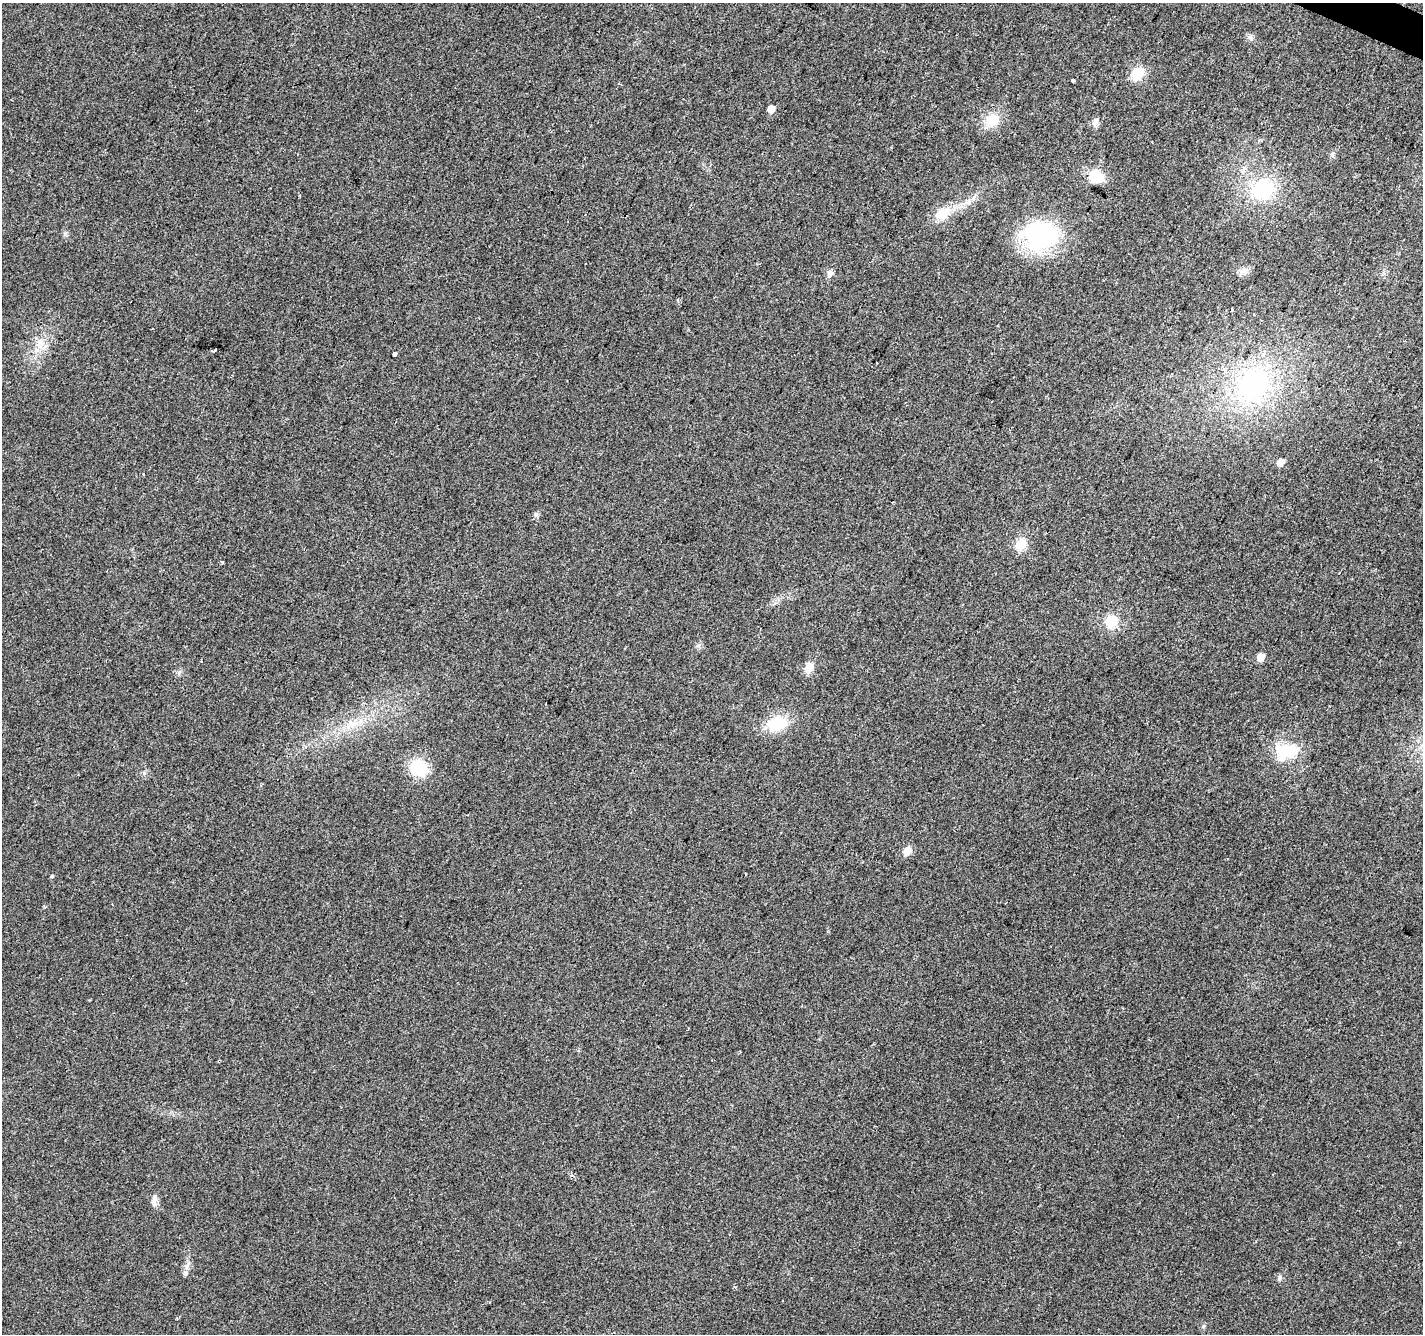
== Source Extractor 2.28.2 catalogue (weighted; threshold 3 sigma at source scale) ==
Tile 10 of 4 x 4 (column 2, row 3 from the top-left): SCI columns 1428-2848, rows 1603-2934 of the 5690 x 5802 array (HDU 1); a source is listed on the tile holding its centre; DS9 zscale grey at full resolution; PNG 1425 x 1336 px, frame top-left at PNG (2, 3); no overlay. Shown black and unused: <1% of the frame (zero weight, under 2 of 3 exposures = <1% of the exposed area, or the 3 px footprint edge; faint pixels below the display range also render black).
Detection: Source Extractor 2.28.2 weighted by HDU 2 'WHT'; one run over the whole footprint, this tile lists its part. Background 0.0552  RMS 0.0089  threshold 0.04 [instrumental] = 3 sigma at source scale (4.5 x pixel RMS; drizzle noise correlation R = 1.50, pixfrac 1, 0.0396/0.0396 arcsec/px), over >= 5 px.
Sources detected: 37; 1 cosmic-ray / hot-pixel residue — not listed; the other 36 listed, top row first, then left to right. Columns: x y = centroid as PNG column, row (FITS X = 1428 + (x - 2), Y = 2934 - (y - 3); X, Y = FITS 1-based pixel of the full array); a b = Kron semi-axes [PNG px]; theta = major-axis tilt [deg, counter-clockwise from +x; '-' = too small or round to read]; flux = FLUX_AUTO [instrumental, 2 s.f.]
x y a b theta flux
1250 37 9 6 -61 2.7
1137 73 15 11 49 19
1073 80 3 3 - 5
620 84 4 2 - 0.86
771 109 5 5 - 11
992 120 16 14 67 16
1095 122 10 7 71 4.4
1332 155 7 4 -89 1.6
1096 176 13 11 -35 24
1263 189 29 24 28 55
942 214 21 15 16 16
1040 236 39 34 3 100
1243 271 14 7 13 4.8
830 273 9 7 59 3.5
1232 309 3 3 - 3.9
40 343 15 12 78 11
212 351 4 3 - 14
394 354 3 3 - 16
1252 385 45 38 57 130
1281 462 5 5 - 10
143 474 3 3 - 0.94
536 514 7 6 - 2.1
1021 544 13 11 58 14
222 562 3 3 - 1.8
1111 621 14 12 76 17
1261 657 5 5 - 14
809 668 13 9 66 7.8
353 723 12 6 -6 5.4
777 724 21 14 15 32
1286 751 27 17 12 34
419 768 17 15 -29 37
907 851 11 8 59 6.9
51 876 5 4 - 1.1
154 1199 16 6 87 4.2
186 1273 7 4 89 2
1279 1278 6 5 - 1.8
Unlisted compact peaks at least as high as the median listed source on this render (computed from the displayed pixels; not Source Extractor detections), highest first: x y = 1203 1326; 144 773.